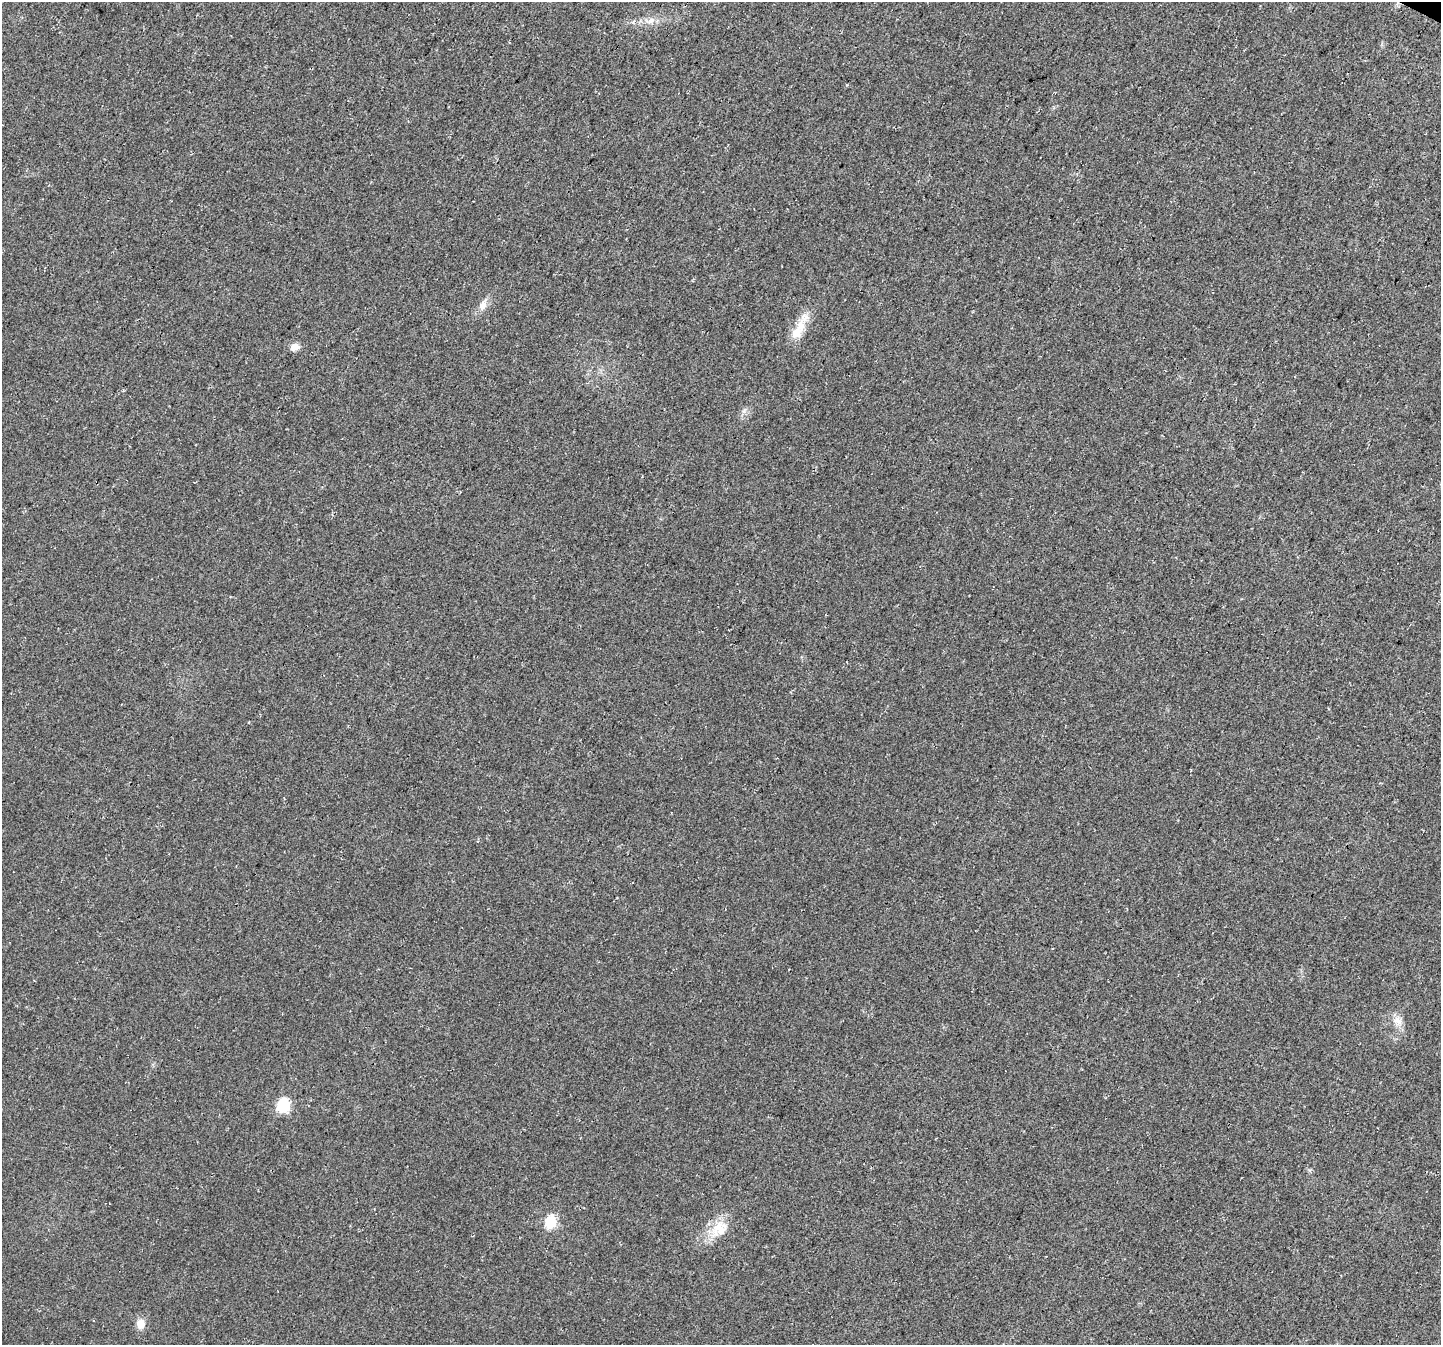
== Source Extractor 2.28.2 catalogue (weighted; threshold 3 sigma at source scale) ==
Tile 10 of 4 x 4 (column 2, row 3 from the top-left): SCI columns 1470-2908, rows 1597-2939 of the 5830 x 5942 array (HDU 1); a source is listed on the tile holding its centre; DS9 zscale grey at full resolution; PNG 1443 x 1347 px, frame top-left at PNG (2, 2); no overlay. Shown black and unused: <1% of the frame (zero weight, under 3 of 4 exposures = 5% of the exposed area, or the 3 px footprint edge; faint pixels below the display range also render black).
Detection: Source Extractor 2.28.2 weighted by HDU 2 'WHT'; one run over the whole footprint, this tile lists its part. Background 0.023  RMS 0.0072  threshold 0.0325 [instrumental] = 3 sigma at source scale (4.5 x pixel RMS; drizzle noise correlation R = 1.50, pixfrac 1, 0.0396/0.0396 arcsec/px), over >= 5 px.
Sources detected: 11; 1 inside a brighter listed object's ellipse — not listed separately; the other 10 listed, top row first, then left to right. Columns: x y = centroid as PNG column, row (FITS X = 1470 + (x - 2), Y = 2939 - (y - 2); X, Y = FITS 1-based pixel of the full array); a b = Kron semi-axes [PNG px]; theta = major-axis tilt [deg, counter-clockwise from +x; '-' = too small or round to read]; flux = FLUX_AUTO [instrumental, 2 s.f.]
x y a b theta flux
651 21 13 5 32 3.5
483 305 17 8 68 5.2
797 333 19 14 60 11
295 347 10 8 22 5.3
744 410 9 3 45 1.5
1398 1021 13 9 -36 5.6
283 1105 7 7 - 81
550 1222 6 6 - 59
721 1231 28 17 43 17
140 1324 11 10 - 6.7